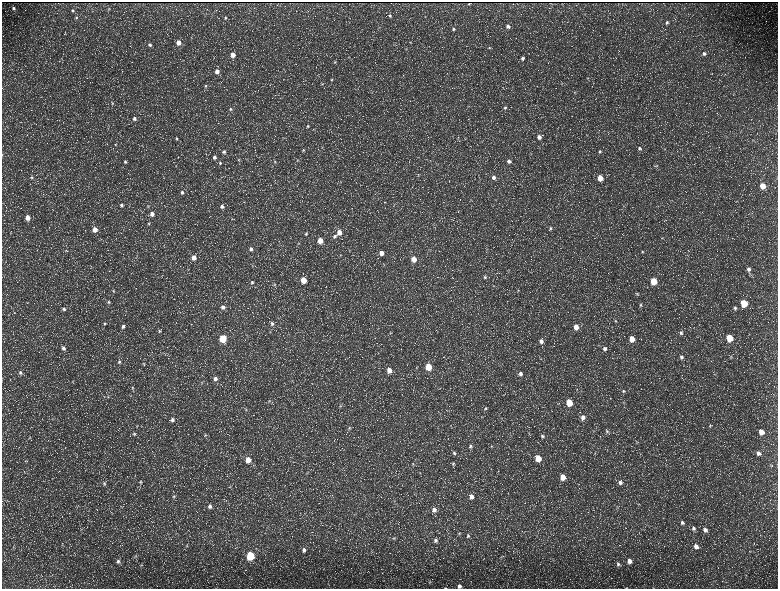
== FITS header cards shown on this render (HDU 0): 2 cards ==
NAXIS1  =                 1552 / length of data axis 1
NAXIS2  =                 1173 / length of data axis 2

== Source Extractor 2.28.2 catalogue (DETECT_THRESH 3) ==
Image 1552 x 1173 px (HDU 0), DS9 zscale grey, zoomed out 1/2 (1 PNG px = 2 x 2 image px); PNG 780 x 591 px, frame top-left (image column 1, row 1173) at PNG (2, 2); no overlay
Background 234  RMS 11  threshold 32.6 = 3 sigma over >= 5 px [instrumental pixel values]
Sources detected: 212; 33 cannot appear on this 1/2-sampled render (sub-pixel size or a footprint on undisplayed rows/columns) and are not listed; the other 179 listed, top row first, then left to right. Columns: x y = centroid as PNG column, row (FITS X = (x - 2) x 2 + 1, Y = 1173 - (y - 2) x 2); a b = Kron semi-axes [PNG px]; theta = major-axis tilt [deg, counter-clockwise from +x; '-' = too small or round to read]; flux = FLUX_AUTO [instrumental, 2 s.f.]
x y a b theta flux
469 4 2 2 - 790
13 8 3 3 - 3900
108 9 4 3 - 1400
73 10 5 4 - 2900
390 16 4 3 - 3000
76 18 4 4 - 2800
225 18 4 3 - 2900
667 22 4 4 - 3900
508 26 4 4 - 6000
453 29 4 3 - 2900
178 42 4 4 - 22000
410 42 3 3 - 1200
150 45 4 4 - 5000
489 47 4 4 - 2400
406 49 3 2 - 1200
704 54 5 4 - 4700
233 55 4 4 - 21000
348 57 4 1 - 860
522 58 4 4 - 4700
335 62 4 3 - 2300
13 63 3 2 - 1300
217 71 4 4 - 15000
587 78 4 2 - 1600
332 79 3 3 - 2000
561 84 4 3 - 2000
205 86 4 3 - 2400
574 92 3 3 - 1900
112 103 6 4 -77 3200
505 108 5 4 - 3600
230 109 4 4 - 3100
134 118 5 4 - 6600
308 126 4 3 - 2500
539 137 4 4 - 11000
176 138 4 4 - 3000
115 144 3 2 - 940
322 147 5 1 - 840
639 148 5 4 - 4500
664 149 3 3 - 1500
303 150 4 4 - 2500
600 151 4 4 - 3500
224 152 5 5 - 5200
214 157 5 4 - 6100
239 160 4 3 - 1900
297 160 4 3 - 1600
509 161 4 4 - 5800
125 162 4 3 - 2500
275 162 5 4 - 2500
220 163 4 4 - 3000
656 166 4 3 - 2100
31 177 4 4 - 2700
493 177 4 4 - 8400
600 178 4 4 - 31000
762 186 4 4 - 35000
182 192 5 4 - 5300
385 202 3 2 - 1300
121 205 4 4 - 4100
148 206 5 3 - 2400
222 206 6 5 - 7400
152 214 5 4 - 12000
27 218 4 4 - 20000
232 219 4 2 - 1600
149 223 5 4 - 2600
551 228 4 4 - 3200
95 229 4 4 - 17000
339 232 4 4 - 19000
306 234 5 4 - 3100
334 236 5 5 - 5000
320 240 4 4 - 30000
299 243 3 3 - 1500
251 249 5 5 - 7200
66 251 4 3 - 1700
642 252 4 4 - 2500
381 253 4 3 - 15000
340 255 3 2 - 1300
194 258 5 4 - 15000
414 259 4 4 - 27000
749 269 5 5 - 8700
485 277 5 4 - 3700
303 280 4 4 - 39000
654 281 4 4 - 64000
252 282 4 4 - 3300
274 284 4 4 - 2300
518 290 3 3 - 1900
113 291 4 4 - 2200
637 294 4 3 - 2100
109 302 4 4 - 2800
744 303 4 4 - 87000
641 305 4 4 - 2400
223 307 5 4 - 7100
735 308 5 5 - 4700
64 309 5 4 - 4500
615 321 5 4 - 2400
272 323 5 4 - 4300
104 324 5 4 - 2700
123 326 5 4 - 5200
576 327 4 4 - 22000
159 331 5 4 - 3400
390 332 5 2 - 990
681 332 5 4 - 3800
223 338 4 4 - 89000
729 338 4 4 - 73000
632 339 4 4 - 30000
541 341 4 4 - 9700
63 348 5 4 - 6000
605 349 4 4 - 6500
681 357 5 4 - 5300
731 357 5 3 - 2000
541 359 3 2 - 1100
119 362 5 4 - 4000
144 363 5 3 - 2300
428 367 4 4 - 61000
389 370 5 4 - 15000
20 372 5 5 - 5000
520 374 5 5 - 7700
215 379 5 5 - 9100
202 383 5 3 - 2600
132 388 4 4 - 2400
623 391 4 4 - 2500
108 396 4 3 - 1500
269 401 5 4 - 2400
569 402 5 4 - 51000
340 406 5 5 - 4100
485 408 5 4 - 3500
246 409 5 3 - 2300
583 417 5 4 - 9900
172 420 5 4 - 6200
137 426 4 2 - 1300
710 426 5 4 - 3600
349 428 5 4 - 3700
607 432 5 4 - 3500
761 432 5 4 - 21000
134 434 5 4 - 3000
205 435 5 4 - 3000
542 436 5 4 - 4000
30 437 4 3 - 1600
636 442 4 3 - 2300
470 446 6 5 - 5000
491 446 5 3 - 1900
454 453 6 5 - 5200
758 453 6 5 - 8900
538 458 5 4 - 50000
248 460 5 4 - 23000
26 461 4 3 - 2000
413 464 5 4 - 2700
453 464 5 4 - 3600
771 465 4 2 - 1900
259 473 4 2 - 1400
563 477 5 4 - 31000
141 481 5 4 - 2700
620 482 6 5 - 7600
104 484 5 4 - 4100
230 486 3 3 - 1800
174 496 5 5 - 3500
471 496 5 4 - 13000
638 504 4 3 - 1800
121 506 3 2 - 940
210 506 5 4 - 7400
617 507 4 3 - 1900
434 510 6 5 - 10000
682 523 5 5 - 5600
693 528 6 4 -70 5300
705 530 6 5 - 8600
459 534 4 4 - 2300
468 536 6 5 - 4500
394 538 5 4 - 3000
436 540 5 5 - 6100
187 546 5 4 - 2800
696 546 6 5 - 11000
304 550 5 4 - 6400
136 556 4 3 - 2100
250 556 5 4 - 160000
118 561 6 5 - 6100
629 561 5 4 - 13000
618 564 5 5 - 4900
141 565 3 3 - 1600
429 582 4 3 - 1900
460 586 4 4 - 7000
445 588 4 1 - 1200
626 588 3 2 - 1000
At the frame edge (FLAGS 8, measured only in part): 3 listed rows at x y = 460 586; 445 588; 626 588
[33 sub-pixel or undisplayed-footprint detections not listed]